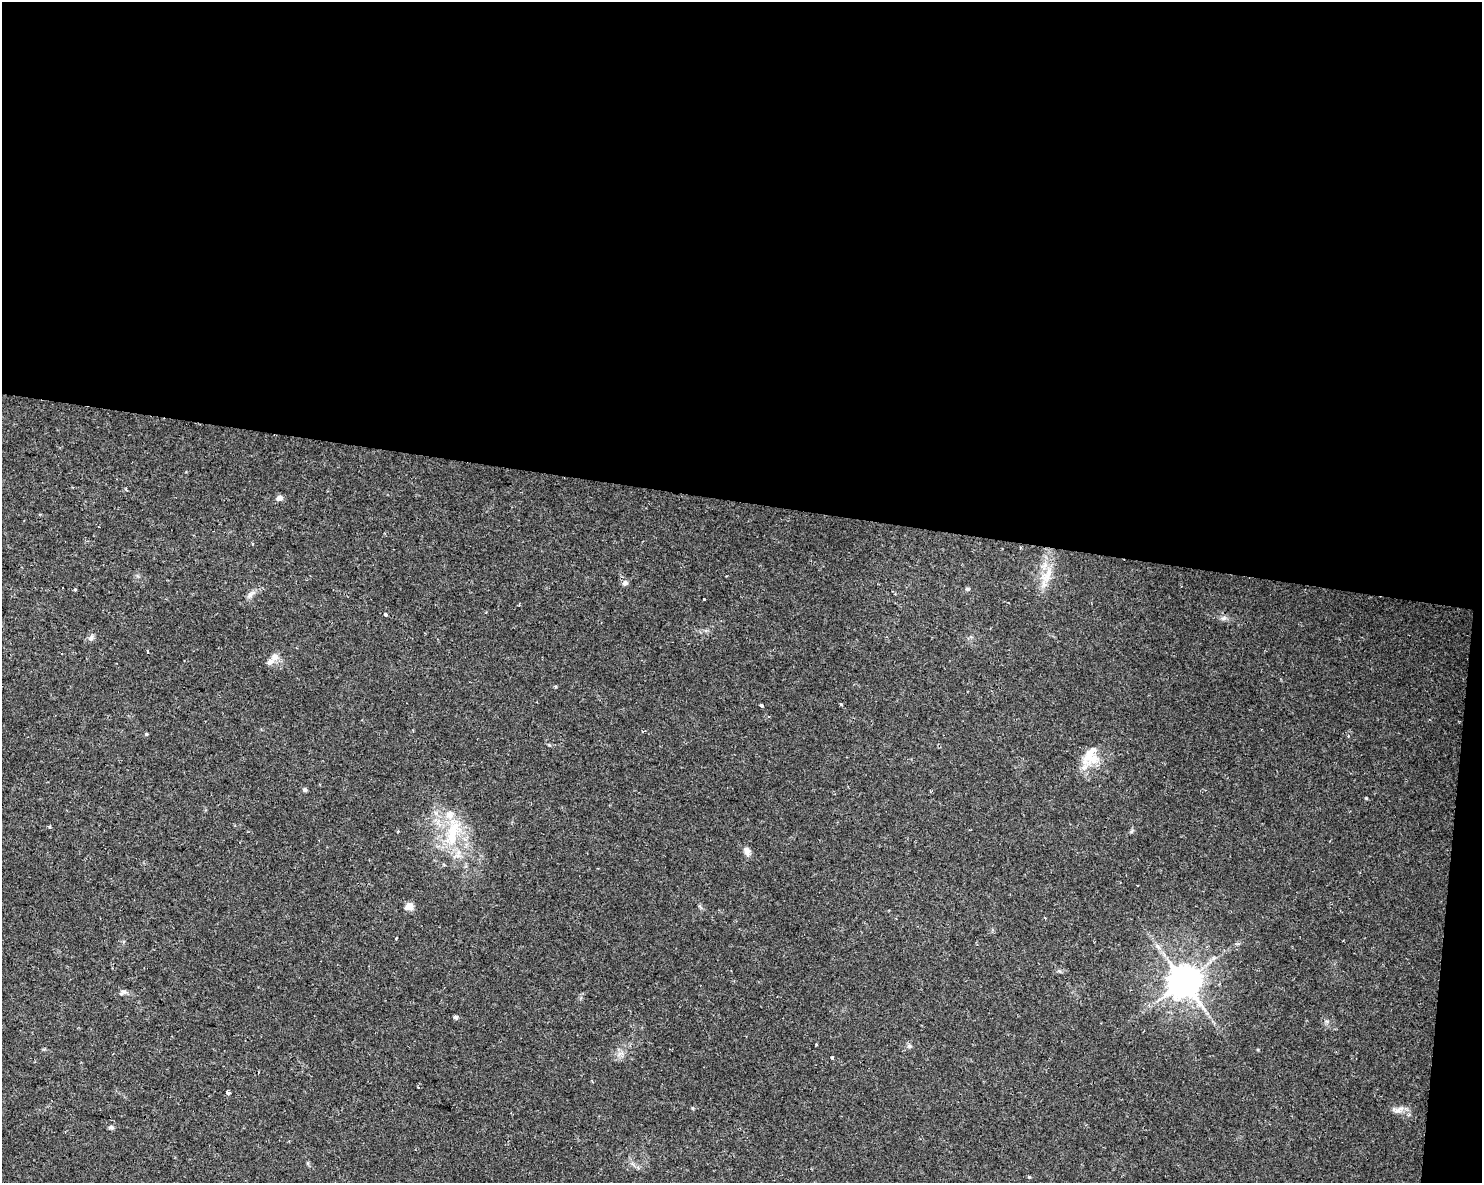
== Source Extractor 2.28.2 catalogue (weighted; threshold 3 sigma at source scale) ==
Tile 3 of 3 x 4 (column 3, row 1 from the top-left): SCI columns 3249-4728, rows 3543-4723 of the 4958 x 4735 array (HDU 1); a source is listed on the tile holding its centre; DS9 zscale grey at full resolution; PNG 1484 x 1185 px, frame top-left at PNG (2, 2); no overlay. Shown black and unused: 44% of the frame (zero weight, under 2 of 3 exposures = <1% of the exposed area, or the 3 px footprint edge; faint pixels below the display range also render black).
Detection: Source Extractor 2.28.2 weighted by HDU 2 'WHT'; one run over the whole footprint, this tile lists its part. Background 0.0302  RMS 0.0033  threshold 0.0149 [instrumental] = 3 sigma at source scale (4.5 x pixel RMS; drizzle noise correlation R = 1.50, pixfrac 1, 0.0396/0.0396 arcsec/px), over >= 5 px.
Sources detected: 38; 2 cosmic-ray / hot-pixel residue — not listed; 3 inside a brighter listed object's ellipse — not listed separately; the other 33 listed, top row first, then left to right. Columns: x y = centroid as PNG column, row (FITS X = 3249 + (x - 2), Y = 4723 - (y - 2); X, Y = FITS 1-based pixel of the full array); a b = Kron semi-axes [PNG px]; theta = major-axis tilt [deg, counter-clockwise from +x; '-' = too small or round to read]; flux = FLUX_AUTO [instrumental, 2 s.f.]
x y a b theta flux
279 498 5 5 - 2.5
1047 575 25 8 65 5.1
625 583 7 7 - 1.1
968 589 6 5 - 0.5
250 595 14 6 46 1.6
704 599 3 3 - 1.4
385 614 4 3 - 3
1224 618 8 6 21 1
91 638 9 7 62 1.1
147 651 3 3 - 0.78
275 657 10 9 - 2.2
841 704 4 3 - 0.38
761 705 4 3 - 0.75
146 734 5 4 - 0.4
1348 736 4 4 - 0.39
1090 756 26 19 69 8.4
305 790 5 5 - 0.72
1366 798 4 3 - 0.29
49 827 4 3 - 0.58
1132 831 6 4 70 0.47
452 836 27 16 69 13
747 851 11 8 -69 1.7
409 906 5 5 - 6.7
1158 947 9 3 -45 0.88
1184 981 9 9 - 700
121 994 8 5 20 0.82
456 1017 5 5 - 0.78
910 1046 6 6 - 0.64
832 1057 4 3 - 0.42
228 1093 4 3 - 0.89
692 1108 5 3 - 0.33
1398 1110 17 7 17 2.1
111 1127 7 5 -9 0.78